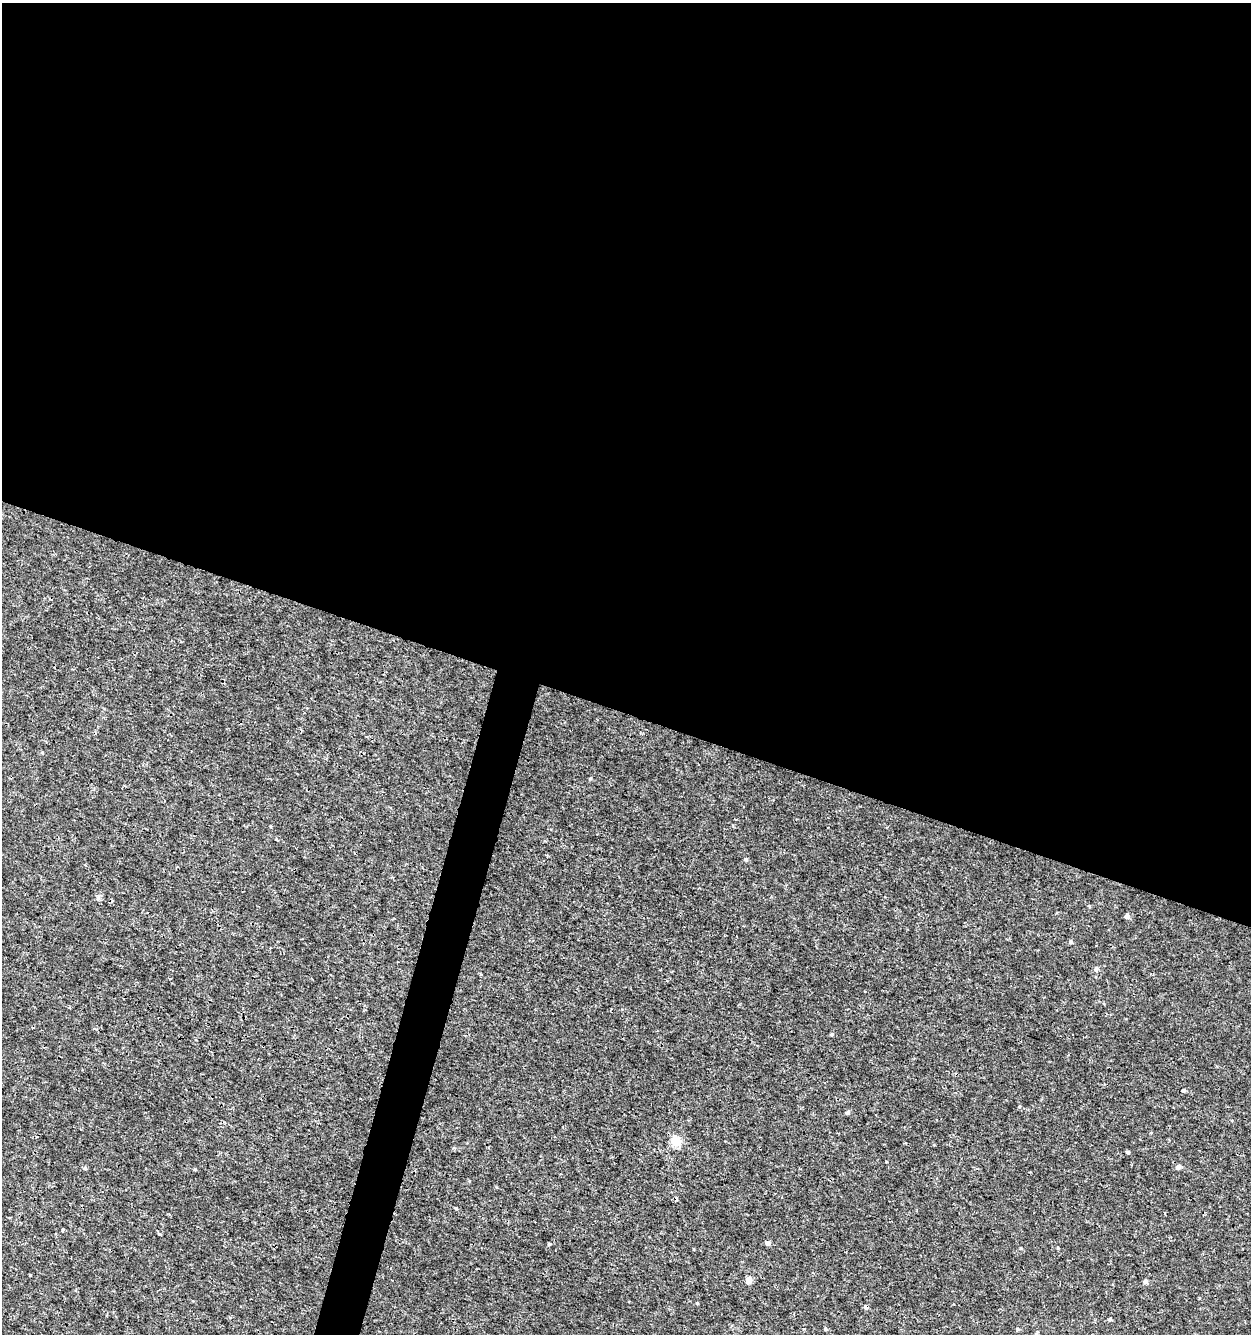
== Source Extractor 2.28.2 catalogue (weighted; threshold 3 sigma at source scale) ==
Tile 3 of 4 x 4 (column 3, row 1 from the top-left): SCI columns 2781-4029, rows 3995-5326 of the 5497 x 5335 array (HDU 1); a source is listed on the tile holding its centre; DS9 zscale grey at full resolution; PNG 1253 x 1336 px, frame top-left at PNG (2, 3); no overlay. Shown black and unused: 55% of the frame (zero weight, under 3 of 4 exposures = <1% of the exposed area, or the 3 px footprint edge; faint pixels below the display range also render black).
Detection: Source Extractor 2.28.2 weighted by HDU 2 'WHT'; one run over the whole footprint, this tile lists its part. Background 5.26e-04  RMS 8.6e-04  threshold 0.00386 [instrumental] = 3 sigma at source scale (4.5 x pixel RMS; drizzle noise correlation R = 1.50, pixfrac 1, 0.0396/0.0396 arcsec/px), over >= 5 px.
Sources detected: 25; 1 cosmic-ray / hot-pixel residue — not listed; the other 24 listed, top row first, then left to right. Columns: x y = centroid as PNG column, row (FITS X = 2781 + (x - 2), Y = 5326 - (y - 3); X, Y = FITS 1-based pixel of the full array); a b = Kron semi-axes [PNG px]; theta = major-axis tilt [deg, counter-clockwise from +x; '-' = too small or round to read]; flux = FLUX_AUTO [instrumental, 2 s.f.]
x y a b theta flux
591 778 5 3 - 0.086
746 859 5 5 - 0.14
1127 916 4 4 - 0.53
1070 942 5 5 - 0.17
1096 969 6 5 - 0.24
832 1034 4 4 - 0.099
1183 1090 4 4 - 0.19
676 1141 16 12 -67 0.89
1128 1152 4 3 - 0.14
1178 1167 5 4 - 0.37
85 1168 5 5 - 0.13
456 1208 5 3 - 0.091
63 1230 4 3 - 0.083
159 1234 5 3 - 0.09
768 1243 4 4 - 0.35
549 1244 4 4 - 0.08
1021 1248 4 3 - 0.067
749 1280 5 4 - 1
1145 1281 5 5 - 0.27
866 1307 5 4 - 0.24
1110 1319 5 4 - 0.14
825 1329 5 4 - 0.12
1017 1329 5 3 - 0.087
1037 1332 7 3 56 0.096
Overlapping masked pixels (flux is a lower limit): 1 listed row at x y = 866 1307
Unlisted compact peaks at least as high as the median listed source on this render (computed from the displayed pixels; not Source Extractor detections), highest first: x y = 848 1113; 697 1303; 1019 1107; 1058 1248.